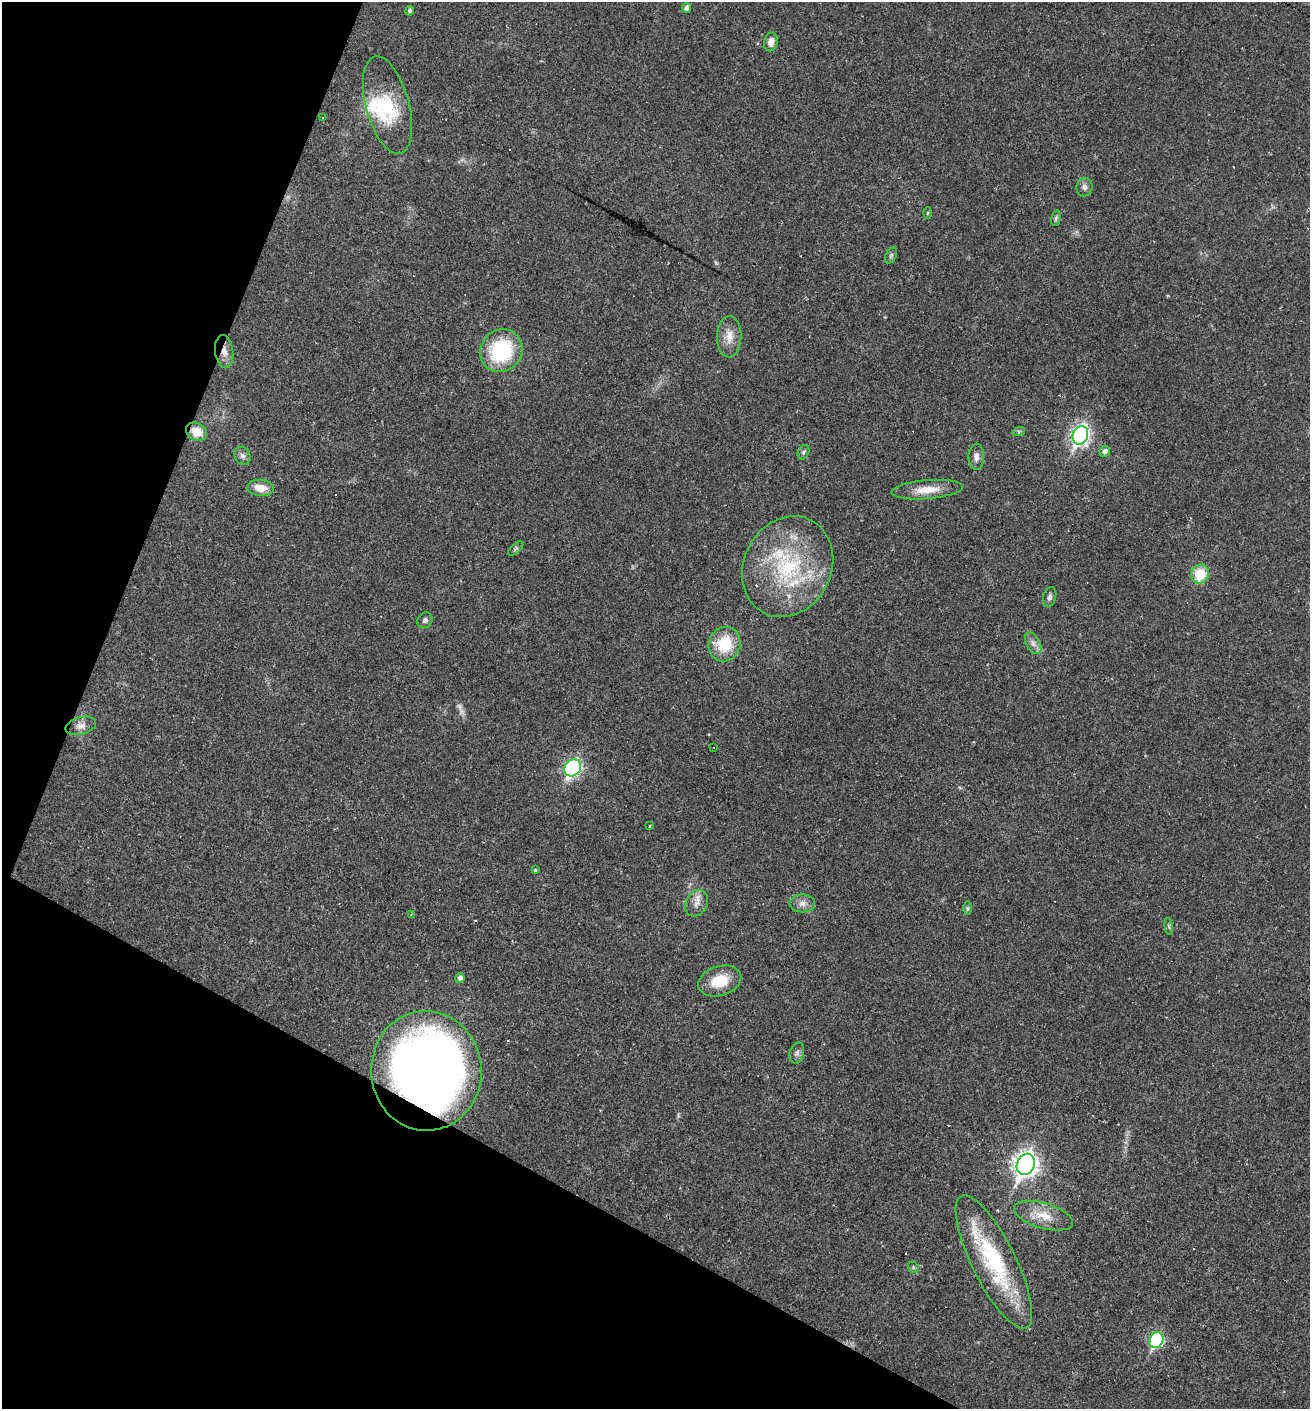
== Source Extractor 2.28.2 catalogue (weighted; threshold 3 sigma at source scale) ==
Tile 9 of 4 x 4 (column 1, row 3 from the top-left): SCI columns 273-1580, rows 1408-2814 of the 5640 x 5628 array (HDU 1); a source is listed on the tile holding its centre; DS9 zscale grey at full resolution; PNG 1312 x 1411 px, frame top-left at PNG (2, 2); each listed source drawn as its Kron ellipse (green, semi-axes under 4 px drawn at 4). Shown black and unused: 23% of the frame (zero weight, under 2 of 3 exposures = <1% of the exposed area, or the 3 px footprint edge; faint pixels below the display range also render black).
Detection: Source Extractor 2.28.2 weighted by HDU 2 'WHT'; one run over the whole footprint, this tile lists its part. Background 0.0331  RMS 0.0045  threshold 0.0202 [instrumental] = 3 sigma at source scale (4.5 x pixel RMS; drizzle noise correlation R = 1.50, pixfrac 1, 0.05/0.05 arcsec/px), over >= 5 px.
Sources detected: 64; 1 too faint to see at this stretch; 1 inside a brighter object's white glare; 12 cosmic-ray / hot-pixel residue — neither listed nor drawn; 3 inside a brighter listed object's ellipse — not listed separately; the other 47 listed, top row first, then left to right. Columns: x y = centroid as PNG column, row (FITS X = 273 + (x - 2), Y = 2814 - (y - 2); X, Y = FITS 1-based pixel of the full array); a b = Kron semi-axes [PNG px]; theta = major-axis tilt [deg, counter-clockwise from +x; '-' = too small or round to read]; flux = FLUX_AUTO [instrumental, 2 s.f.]
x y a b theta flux
687 8 5 4 - 1.8
410 11 4 4 - 1.1
771 42 9 7 77 2.9
387 105 50 21 -75 25
323 118 3 3 - 2.2
1084 187 9 8 - 1.9
928 213 6 3 86 0.52
1056 218 8 4 76 0.86
891 255 8 5 63 0.91
729 337 21 12 88 5.8
501 351 22 20 48 33
224 352 16 9 -83 3.6
1019 431 6 4 18 0.69
197 432 11 8 -26 7.3
1080 435 9 7 67 150
1105 451 5 5 - 1.8
803 452 7 5 61 0.91
242 456 9 7 -59 1.7
976 457 13 8 88 2.2
261 488 13 8 -6 6.3
927 490 36 9 5 8.7
516 549 9 4 42 0.8
788 567 52 43 62 53
1200 574 9 8 - 13
1049 597 10 6 74 1.5
425 620 8 7 - 1.2
1033 643 12 6 -61 2.3
725 644 17 16 - 17
81 726 16 8 16 3.1
714 747 2 2 - 0.42
573 768 9 8 - 100
650 826 3 3 - 0.41
535 870 3 3 - 0.59
696 903 14 10 61 3.6
802 903 13 9 0 2.8
968 908 7 4 90 0.77
411 914 3 3 - 0.46
1169 926 8 3 -85 0.79
460 978 5 5 - 1.5
720 981 22 14 18 12
797 1053 11 7 75 1.7
426 1071 60 55 -87 440
1026 1164 11 8 66 310
1043 1216 30 12 -17 8.9
994 1262 74 22 -64 48
913 1267 6 4 -48 0.64
1156 1340 8 6 65 48
Overlapping masked pixels (flux is a lower limit): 3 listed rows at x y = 224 352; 197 432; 426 1071